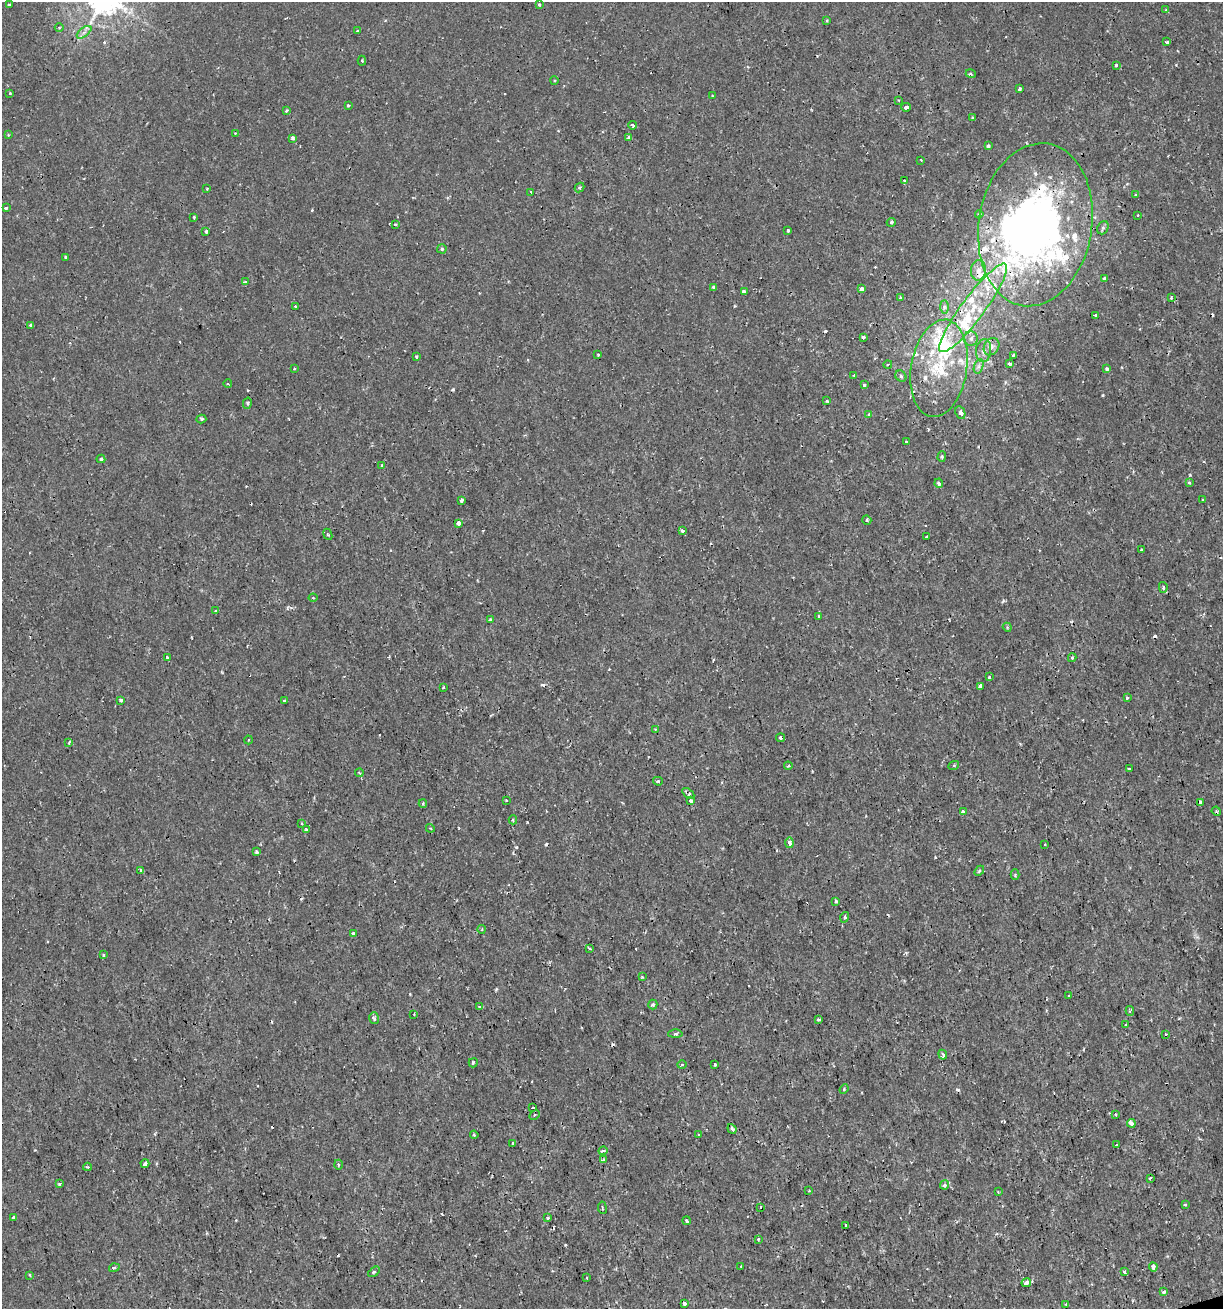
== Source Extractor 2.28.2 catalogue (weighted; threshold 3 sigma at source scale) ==
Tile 6 of 4 x 4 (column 2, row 2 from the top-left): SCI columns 1274-2494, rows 2619-3925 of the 5039 x 5235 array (HDU 1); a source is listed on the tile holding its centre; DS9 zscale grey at full resolution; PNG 1225 x 1311 px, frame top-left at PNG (2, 2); each listed source drawn as its Kron ellipse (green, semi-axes under 4 px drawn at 4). Shown black and unused: <1% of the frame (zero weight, under 2 of 3 exposures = <1% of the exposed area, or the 3 px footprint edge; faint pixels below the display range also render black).
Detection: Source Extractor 2.28.2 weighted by HDU 2 'WHT'; one run over the whole footprint, this tile lists its part. Background 7.19e-04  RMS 0.0012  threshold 0.00523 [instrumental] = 3 sigma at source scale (4.5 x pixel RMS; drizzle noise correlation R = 1.50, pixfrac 1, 0.0396/0.0396 arcsec/px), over >= 5 px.
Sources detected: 241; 2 inside a brighter object's white glare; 22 cosmic-ray / hot-pixel residue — neither listed nor drawn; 24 inside a brighter listed object's ellipse — not listed separately; the other 193 listed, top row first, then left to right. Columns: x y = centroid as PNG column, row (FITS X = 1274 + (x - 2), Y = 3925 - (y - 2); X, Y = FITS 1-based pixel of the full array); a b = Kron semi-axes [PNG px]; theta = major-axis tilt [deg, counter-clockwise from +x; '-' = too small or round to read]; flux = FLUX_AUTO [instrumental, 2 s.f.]
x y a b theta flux
9 4 3 3 - 0.16
539 5 3 3 - 0.19
1166 10 4 3 - 0.12
827 20 3 3 - 0.13
59 28 4 3 - 0.12
357 31 4 3 - 0.43
84 32 8 4 37 0.41
1167 42 3 3 - 0.36
362 61 5 4 - 0.13
1116 65 3 3 - 0.17
971 74 5 3 - 0.12
554 81 4 3 - 0.11
1020 89 3 3 - 0.27
10 93 3 3 - 0.23
713 96 3 3 - 0.12
898 100 2 2 - 0.088
348 105 4 2 - 0.098
906 107 5 3 - 0.55
286 110 3 3 - 0.24
972 118 3 3 - 0.11
633 125 4 3 - 0.29
235 133 3 2 - 0.093
8 135 3 3 - 0.13
629 137 4 3 - 0.47
293 138 4 3 - 0.4
988 146 4 4 - 0.25
921 160 3 2 - 0.1
904 181 4 2 - 0.12
580 187 5 4 - 0.18
207 189 3 2 - 0.1
531 192 3 2 - 0.12
1135 195 3 2 - 0.09
6 208 3 3 - 0.36
979 214 4 4 - 0.21
1138 215 3 3 - 0.1
194 217 3 3 - 0.25
891 222 5 4 - 0.17
395 224 3 3 - 0.33
1035 225 82 56 81 59
1103 228 7 5 68 0.27
788 230 3 3 - 0.21
206 231 3 3 - 0.34
442 249 5 4 - 0.18
65 257 3 3 - 0.21
978 270 10 7 83 0.76
1104 279 4 3 - 0.32
245 282 3 2 - 0.097
713 287 4 3 - 0.2
862 289 4 3 - 0.49
744 292 4 3 - 0.4
900 298 3 3 - 0.2
1171 298 3 2 - 0.13
295 307 3 2 - 0.18
944 307 7 4 -90 0.25
973 308 54 11 53 5.9
1095 315 3 3 - 0.37
30 325 3 3 - 0.23
863 337 3 3 - 0.41
971 338 7 7 - 0.4
991 347 9 7 58 0.43
984 351 11 7 85 0.61
598 355 3 2 - 0.13
1013 355 3 2 - 0.11
416 356 3 3 - 0.34
888 364 4 3 - 0.14
1009 364 3 3 - 0.22
979 366 7 4 71 0.32
939 368 49 28 80 8.8
294 369 3 2 - 0.086
1107 369 3 3 - 0.32
854 375 3 2 - 0.093
901 376 6 5 - 0.24
228 384 4 3 - 0.13
864 385 3 3 - 0.21
827 401 3 3 - 0.19
247 403 6 4 76 0.22
960 412 7 4 -66 0.39
869 414 4 3 - 0.25
201 419 5 4 - 0.22
906 442 3 3 - 0.26
942 457 5 4 - 0.16
101 459 4 3 - 0.18
382 465 3 3 - 0.44
1189 482 3 3 - 0.47
939 483 4 4 - 0.35
1203 499 4 2 - 0.1
461 500 4 3 - 0.31
867 520 5 4 - 0.16
459 523 4 3 - 1.5
682 531 4 3 - 0.37
328 534 6 4 -66 0.15
927 537 3 3 - 0.24
1141 550 3 3 - 0.19
1163 587 5 4 - 0.25
313 598 4 4 - 0.14
216 611 3 3 - 0.16
819 617 3 3 - 0.31
490 619 3 3 - 0.22
1007 627 4 3 - 0.14
167 657 3 3 - 0.52
1072 658 4 3 - 0.23
989 677 4 3 - 0.51
980 686 4 3 - 0.88
443 687 4 3 - 0.14
1127 698 3 3 - 0.28
121 700 3 3 - 0.17
284 700 3 3 - 0.18
655 729 4 3 - 0.11
780 738 4 3 - 0.23
249 740 4 3 - 0.11
69 743 4 3 - 0.21
954 765 5 3 - 0.12
788 766 4 3 - 0.15
1129 769 3 3 - 0.23
359 773 4 3 - 0.14
658 781 5 3 - 0.16
688 793 7 3 -36 0.38
506 800 3 2 - 0.15
691 801 4 3 - 0.31
1200 802 4 3 - 0.5
423 803 4 3 - 0.16
1216 811 5 3 - 0.13
963 812 4 4 - 0.8
513 820 4 4 - 0.18
301 823 3 2 - 0.11
430 828 4 3 - 0.13
306 830 4 3 - 0.15
789 843 5 4 - 0.77
1045 844 2 2 - 0.083
257 852 3 3 - 0.26
141 870 4 3 - 0.41
979 871 6 3 46 0.16
1015 875 5 4 - 0.16
836 901 3 3 - 0.27
845 917 5 3 - 0.14
482 929 4 2 - 0.098
353 933 3 3 - 0.18
589 948 3 3 - 0.2
103 955 3 3 - 0.2
642 977 2 2 - 0.085
1069 996 3 3 - 0.12
653 1004 5 4 - 0.24
480 1007 3 3 - 0.35
1130 1011 5 4 - 0.19
414 1014 3 2 - 0.095
374 1018 6 4 -75 0.2
819 1019 3 3 - 0.3
1126 1024 4 2 - 0.093
675 1034 7 3 2 0.21
1165 1034 4 3 - 0.16
943 1055 5 3 - 0.38
473 1063 5 3 - 0.18
715 1064 4 3 - 0.2
682 1065 4 3 - 0.1
844 1089 5 4 - 0.16
533 1108 3 3 - 0.23
1115 1114 3 3 - 0.14
535 1115 5 4 - 0.24
1131 1123 4 3 - 0.77
732 1129 5 3 - 0.54
474 1135 4 3 - 0.14
699 1135 3 3 - 0.41
513 1143 3 3 - 0.2
1117 1145 3 3 - 0.87
603 1151 4 4 - 0.33
603 1160 4 4 - 0.23
145 1164 4 3 - 0.75
338 1165 5 3 - 0.14
87 1167 4 3 - 0.14
1150 1178 3 3 - 0.72
59 1184 3 3 - 0.24
944 1185 4 4 - 0.32
809 1191 3 2 - 0.11
998 1192 3 2 - 0.13
1185 1205 3 3 - 0.14
761 1207 3 2 - 0.099
602 1208 6 3 -82 0.15
14 1217 4 3 - 0.33
548 1218 4 3 - 0.12
686 1221 4 3 - 0.22
846 1225 3 3 - 0.34
758 1239 4 3 - 0.12
741 1267 4 2 - 0.077
1153 1267 4 3 - 1.3
114 1268 5 3 - 0.13
1124 1271 3 3 - 0.79
374 1272 6 3 37 0.17
30 1275 3 3 - 0.16
587 1278 3 3 - 0.13
1026 1283 5 3 - 0.85
1164 1292 3 3 - 0.41
684 1304 4 3 - 0.26
1066 1304 3 2 - 0.15
Overlapping masked pixels (flux is a lower limit): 5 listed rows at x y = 1035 225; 973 308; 939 368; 688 793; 14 1217
Unlisted compact peaks at least as high as the median listed source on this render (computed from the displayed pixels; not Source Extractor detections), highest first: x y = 1190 475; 1103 395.